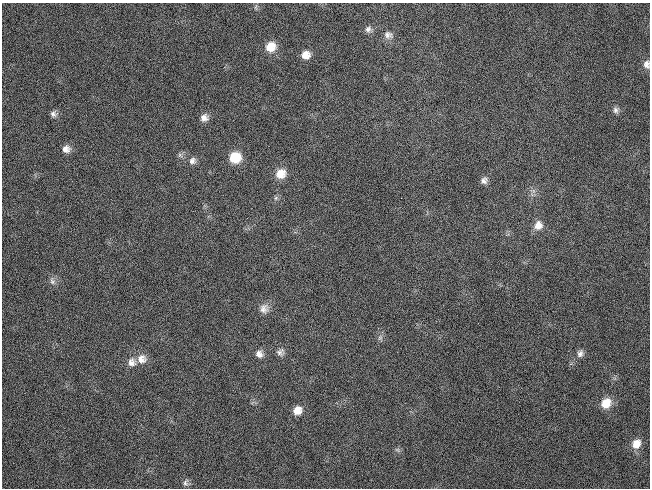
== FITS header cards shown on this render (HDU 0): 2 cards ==
NAXIS1  =                  648 / length of data axis 1
NAXIS2  =                  486 / length of data axis 2

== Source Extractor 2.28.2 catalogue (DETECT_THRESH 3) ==
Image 648 x 486 px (HDU 0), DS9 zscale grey, 1 PNG px = 1 image px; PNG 652 x 490 px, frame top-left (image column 1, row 486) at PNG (2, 3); no overlay
Background 137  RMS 27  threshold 80.8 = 3 sigma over >= 5 px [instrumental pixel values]
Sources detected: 29; all 29 listed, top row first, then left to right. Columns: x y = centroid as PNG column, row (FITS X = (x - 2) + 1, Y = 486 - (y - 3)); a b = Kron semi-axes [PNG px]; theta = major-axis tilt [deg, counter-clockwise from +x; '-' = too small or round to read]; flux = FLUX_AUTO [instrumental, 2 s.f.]
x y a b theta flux
256 7 7 4 72 2800
368 29 9 8 - 7700
388 35 13 10 -18 11000
271 47 12 11 - 26000
306 55 10 9 - 16000
647 64 11 8 -87 9100
616 110 9 7 -83 6000
53 114 9 8 - 7000
204 118 10 8 11 10000
66 149 10 9 - 11000
235 157 11 10 - 46000
192 161 10 9 - 8500
281 174 13 11 32 22000
484 180 9 8 - 7500
276 198 7 5 46 4000
538 225 12 11 - 16000
52 281 10 7 -63 7400
264 309 13 12 - 14000
380 337 7 6 - 4700
280 352 10 9 - 7700
259 354 10 9 - 10000
580 354 10 8 65 7600
142 359 13 12 - 17000
132 362 12 11 - 13000
606 403 12 10 50 28000
297 410 11 9 36 17000
636 444 12 10 61 21000
397 450 7 5 -30 3600
185 482 10 6 72 5500
At the frame edge (FLAGS 8, measured only in part): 1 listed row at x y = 647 64